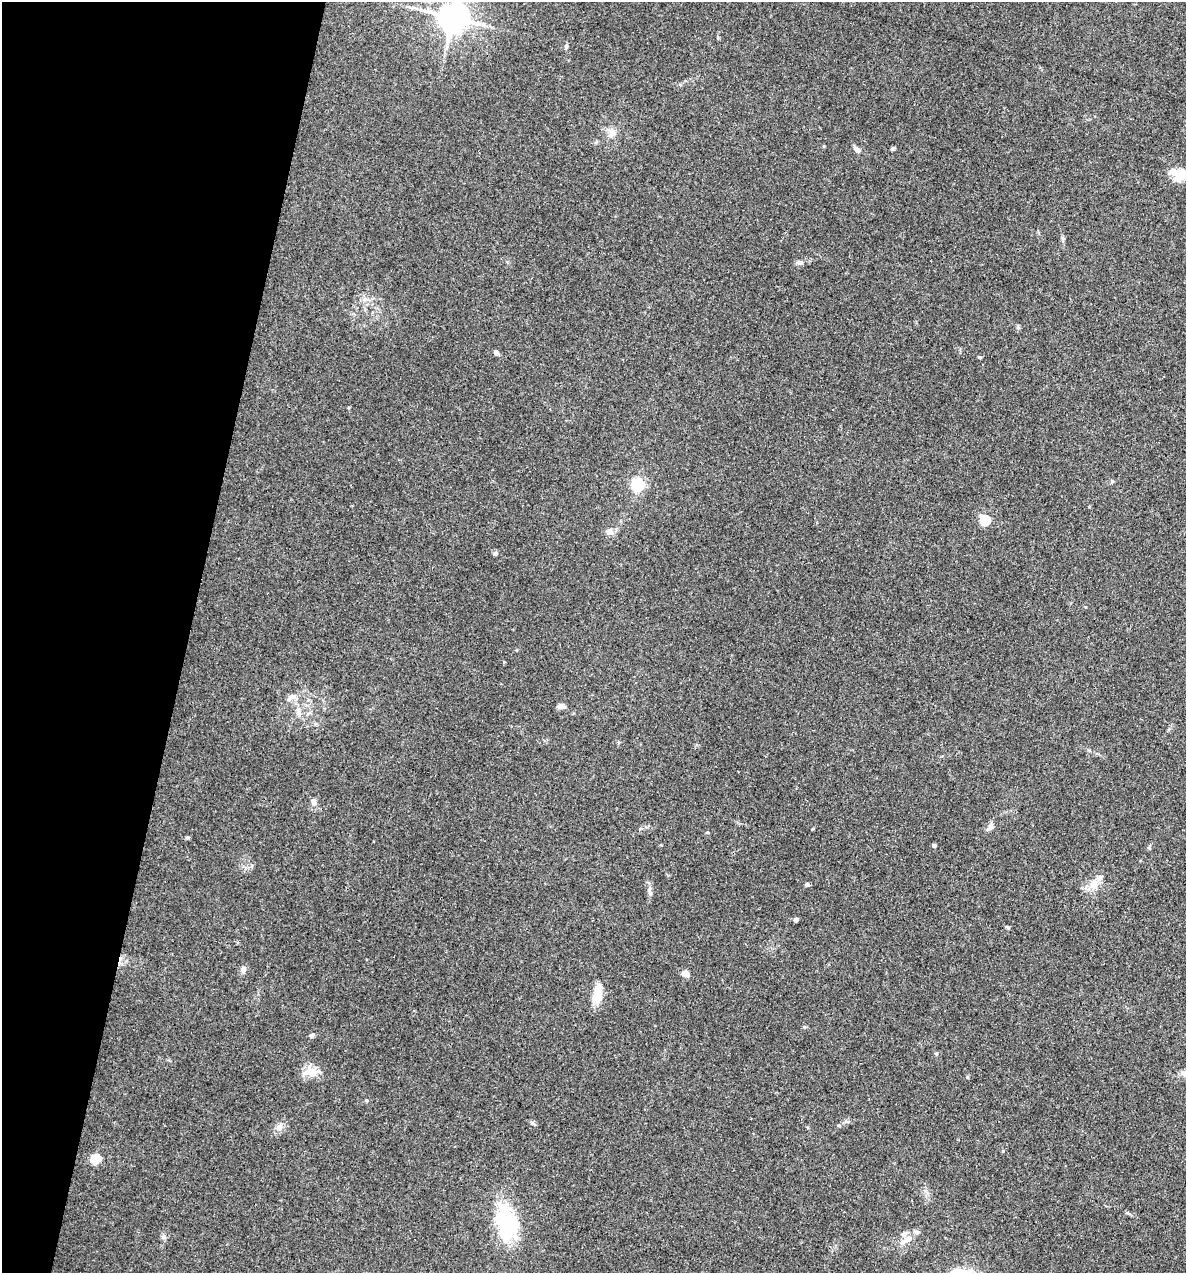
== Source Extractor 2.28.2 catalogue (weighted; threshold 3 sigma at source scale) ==
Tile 9 of 4 x 4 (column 1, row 3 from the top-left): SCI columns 124-1307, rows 1272-2542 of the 5104 x 5085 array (HDU 1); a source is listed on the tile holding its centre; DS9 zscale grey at full resolution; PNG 1188 x 1275 px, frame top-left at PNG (2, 2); no overlay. Shown black and unused: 16% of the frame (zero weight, under 3 of 4 exposures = <1% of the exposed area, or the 3 px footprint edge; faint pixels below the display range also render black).
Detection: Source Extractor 2.28.2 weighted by HDU 2 'WHT'; one run over the whole footprint, this tile lists its part. Background 0.25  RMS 0.0093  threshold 0.042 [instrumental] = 3 sigma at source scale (4.5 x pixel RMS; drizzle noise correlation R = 1.50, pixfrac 1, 0.05/0.05 arcsec/px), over >= 5 px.
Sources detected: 39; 1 cosmic-ray / hot-pixel residue — not listed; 2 inside a brighter listed object's ellipse — not listed separately; the other 36 listed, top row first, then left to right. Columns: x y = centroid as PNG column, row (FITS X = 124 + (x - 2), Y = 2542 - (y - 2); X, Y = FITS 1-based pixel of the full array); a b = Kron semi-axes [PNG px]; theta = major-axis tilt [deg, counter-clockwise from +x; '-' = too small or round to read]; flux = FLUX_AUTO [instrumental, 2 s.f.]
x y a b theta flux
453 17 9 8 - 1700
566 46 6 5 - 1.6
613 133 10 9 - 5.5
857 150 8 6 -36 3.4
1181 172 23 13 62 13
800 262 10 5 4 2.7
496 352 7 5 -25 2.3
638 485 6 5 - 140
985 520 5 5 - 68
609 532 5 5 - 11
495 553 6 5 - 1.8
291 697 16 7 39 5.8
561 706 9 7 3 3.6
298 712 14 7 -81 5.7
313 801 8 7 - 3
990 827 11 7 51 3.8
187 838 6 4 2 1.3
934 845 4 3 - 2.3
807 884 5 4 - 2.1
1094 885 11 9 80 9.7
650 893 6 6 - 2.1
796 920 5 4 - 2.7
243 969 9 7 -80 3.6
685 973 9 6 -21 5.5
597 994 18 9 83 19
312 1035 6 5 - 2.1
312 1070 11 8 -24 7.7
1183 1073 8 6 -43 3
967 1077 5 3 - 0.92
366 1100 4 3 - 0.89
847 1121 6 4 -19 1.4
279 1127 11 8 64 4.7
96 1159 5 5 - 56
507 1223 44 22 -77 67
163 1237 7 6 - 2.3
906 1240 21 8 34 9.3
Isophote crosses this tile's border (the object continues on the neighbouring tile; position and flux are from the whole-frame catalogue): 1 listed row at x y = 453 17
Unlisted compact peaks at least as high as the median listed source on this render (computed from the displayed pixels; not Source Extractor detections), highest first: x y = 1003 1151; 979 357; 532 1123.